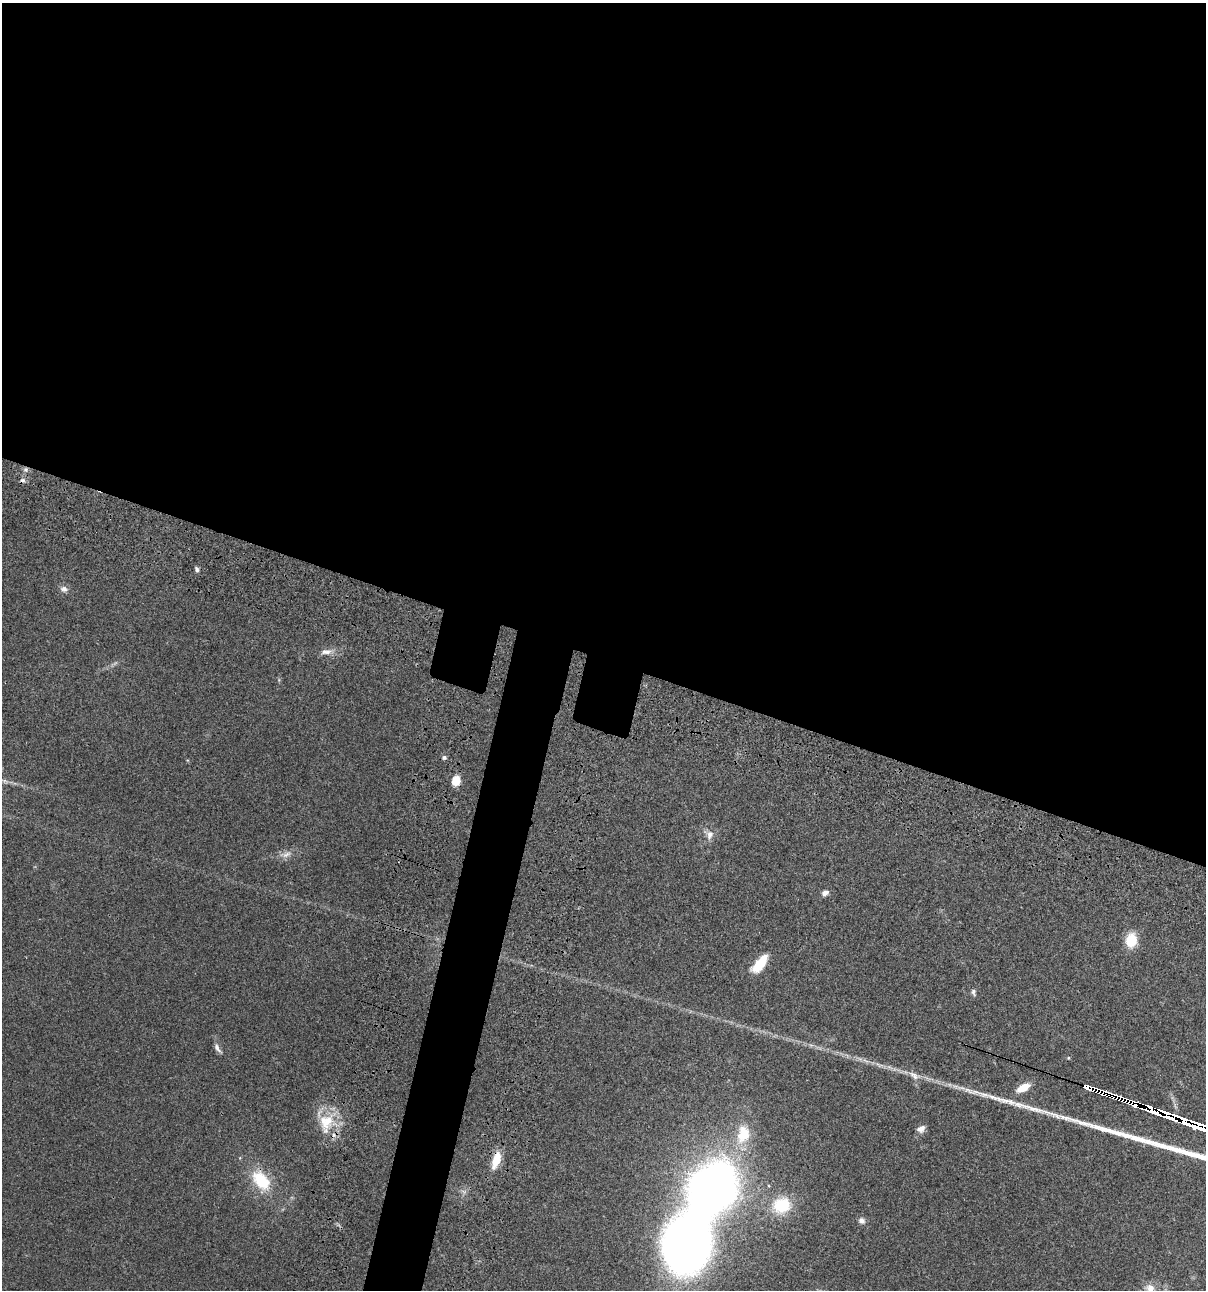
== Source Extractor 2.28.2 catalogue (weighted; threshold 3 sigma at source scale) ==
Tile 3 of 4 x 4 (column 3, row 1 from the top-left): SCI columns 2640-3843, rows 3986-5273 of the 5404 x 5390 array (HDU 1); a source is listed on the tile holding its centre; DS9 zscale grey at full resolution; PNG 1208 x 1292 px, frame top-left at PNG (2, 3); no overlay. Shown black and unused: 54% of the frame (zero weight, under 3 of 4 exposures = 9% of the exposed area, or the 3 px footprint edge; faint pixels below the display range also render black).
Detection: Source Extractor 2.28.2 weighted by HDU 2 'WHT'; one run over the whole footprint, this tile lists its part. Background 0.0464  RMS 0.0055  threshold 0.0247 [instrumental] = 3 sigma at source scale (4.5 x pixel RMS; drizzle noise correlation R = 1.50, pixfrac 1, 0.05/0.05 arcsec/px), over >= 5 px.
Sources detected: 34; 1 too faint to see at this stretch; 1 inside a brighter object's white glare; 1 cosmic-ray / hot-pixel residue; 1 long thin detection or spike segment (spike, bleed or trail) — not listed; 1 inside a brighter listed object's ellipse — not listed separately; the other 29 listed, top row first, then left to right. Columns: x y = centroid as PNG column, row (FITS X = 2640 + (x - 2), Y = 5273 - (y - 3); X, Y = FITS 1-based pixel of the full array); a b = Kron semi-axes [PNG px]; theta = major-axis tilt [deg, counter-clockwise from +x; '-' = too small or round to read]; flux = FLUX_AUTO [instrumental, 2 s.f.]
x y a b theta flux
26 469 7 6 - 1.6
197 569 7 5 -65 1.2
64 589 10 8 -15 2.4
326 652 17 8 5 3.6
444 757 5 5 - 1.3
456 781 9 8 - 7.7
709 835 14 11 -70 4.3
286 854 20 7 16 4
825 893 9 7 26 2.5
1131 940 14 11 84 14
760 964 22 9 51 13
973 992 10 6 -73 1.5
217 1048 15 6 -57 2.3
1068 1058 5 4 - 0.54
879 1065 15 5 -23 2.7
914 1075 20 8 -27 4.9
1023 1088 15 7 28 8.1
1153 1110 14 4 -20 1200
1169 1116 16 4 -21 1200
328 1121 39 16 68 17
921 1129 11 8 30 2.9
743 1134 27 18 80 18
496 1160 20 8 71 11
261 1180 24 15 -51 23
713 1188 35 27 59 460
463 1191 7 4 -19 1.2
782 1205 23 19 20 18
862 1221 9 8 - 2.2
1150 1289 15 13 -88 5.5
Overlapping masked pixels (flux is a lower limit): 5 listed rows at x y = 26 469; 1153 1110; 1169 1116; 328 1121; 496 1160
Isophote crosses this tile's border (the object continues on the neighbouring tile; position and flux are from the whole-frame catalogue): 1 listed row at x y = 1150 1289